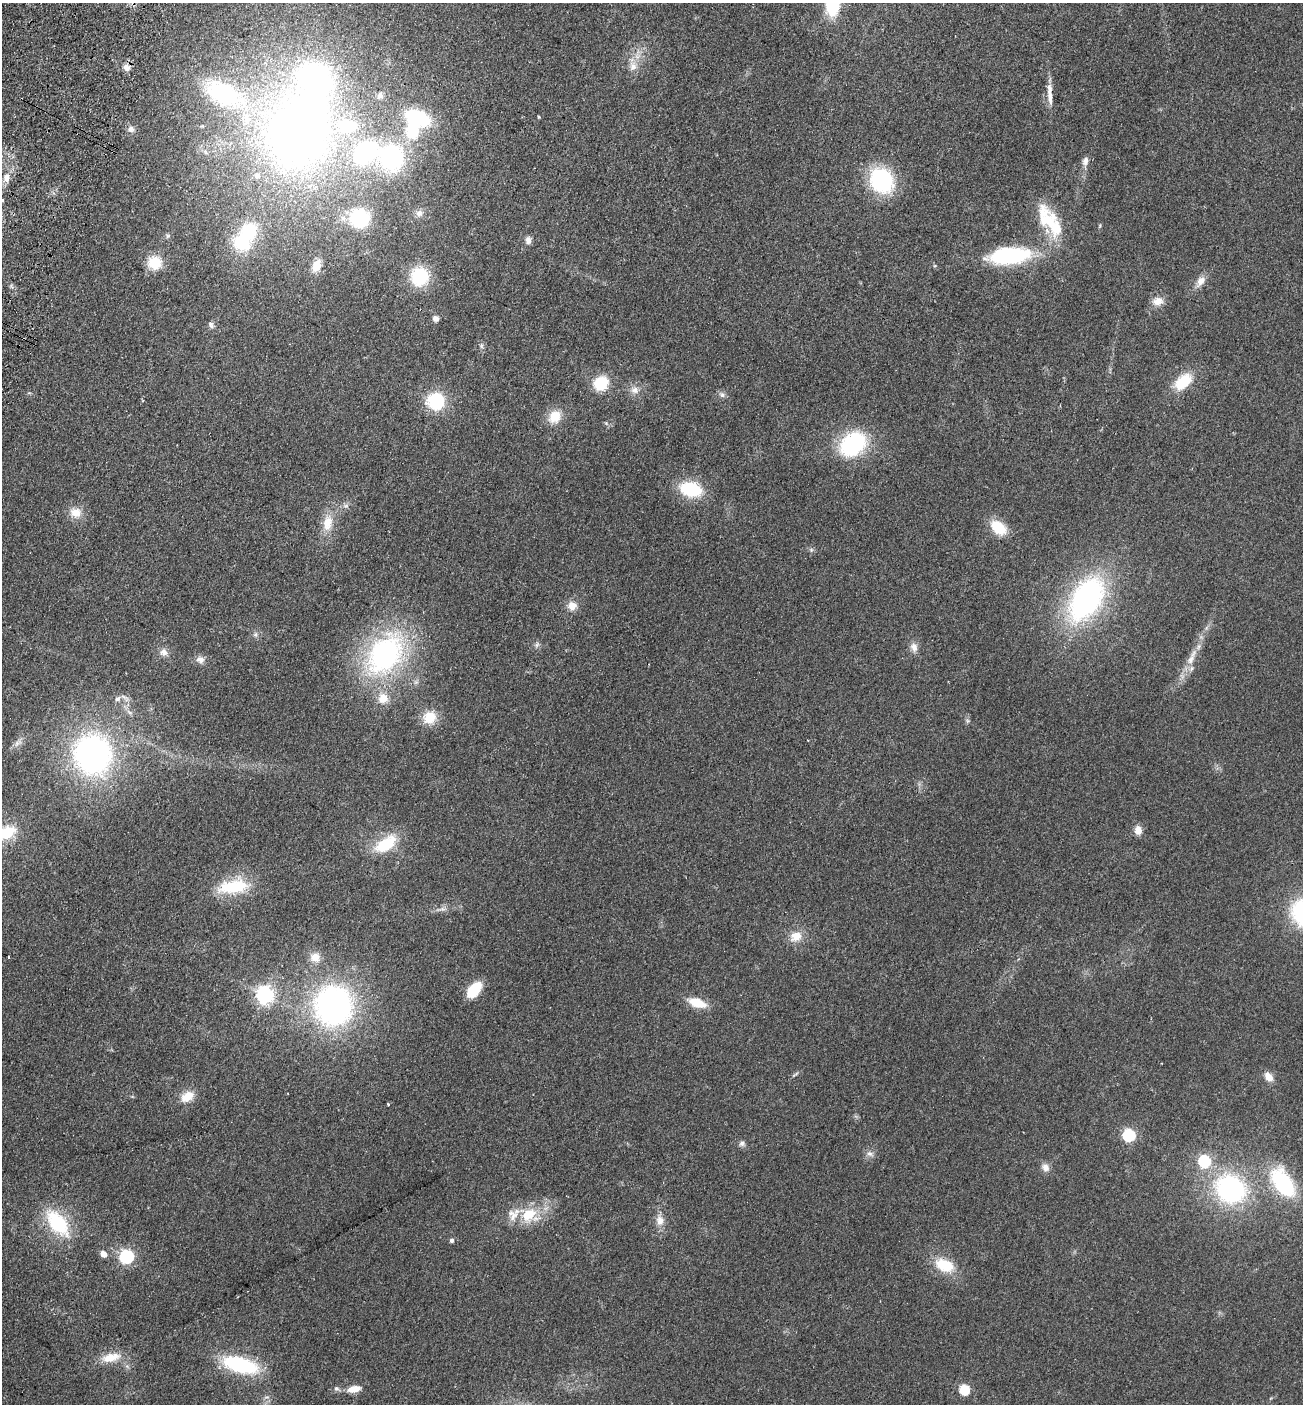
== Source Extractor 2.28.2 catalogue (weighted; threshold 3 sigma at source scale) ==
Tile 11 of 4 x 4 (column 3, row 3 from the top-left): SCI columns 2798-4098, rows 1430-2831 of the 5727 x 5663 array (HDU 1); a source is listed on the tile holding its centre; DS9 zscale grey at full resolution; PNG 1305 x 1406 px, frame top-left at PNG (2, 3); no overlay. Shown black and unused: <1% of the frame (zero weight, under 2 of 3 exposures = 3% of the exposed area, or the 3 px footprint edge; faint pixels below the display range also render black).
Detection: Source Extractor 2.28.2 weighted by HDU 2 'WHT'; one run over the whole footprint, this tile lists its part. Background 0.111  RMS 0.0093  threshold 0.042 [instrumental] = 3 sigma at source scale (4.5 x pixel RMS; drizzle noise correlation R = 1.50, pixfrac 1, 0.05/0.05 arcsec/px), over >= 5 px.
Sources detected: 110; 3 inside a brighter object's white glare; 3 cosmic-ray / hot-pixel residue — not listed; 10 inside a brighter listed object's ellipse — not listed separately; the other 94 listed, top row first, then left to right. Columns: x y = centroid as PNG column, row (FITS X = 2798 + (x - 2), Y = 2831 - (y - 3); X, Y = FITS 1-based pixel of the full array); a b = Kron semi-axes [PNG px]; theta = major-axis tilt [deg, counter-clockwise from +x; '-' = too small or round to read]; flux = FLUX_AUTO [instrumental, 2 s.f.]
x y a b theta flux
833 3 20 11 87 67
633 66 14 10 89 8.4
127 67 9 8 - 5.3
224 94 49 24 -27 130
1050 94 30 6 -86 11
380 95 9 8 - 3.3
539 117 4 3 - 0.82
418 118 24 14 -21 63
203 126 4 4 - 1.1
131 129 9 9 - 3.9
299 133 79 71 -83 620
392 157 22 21 - 120
1085 161 12 7 80 5.2
6 178 13 9 80 7.5
882 180 22 19 -54 100
3 200 4 2 - 1.1
419 213 10 10 - 4.9
359 218 16 15 - 74
1047 220 27 21 14 29
1100 225 6 3 73 0.97
249 231 21 20 - 42
168 236 6 5 - 1.6
528 240 9 7 -87 4.2
1007 255 31 12 6 130
155 263 15 14 - 22
316 266 13 9 67 12
419 277 18 16 -90 51
1200 281 16 9 56 7.8
1158 301 14 10 11 8.6
436 318 7 6 - 4.4
211 325 9 6 -67 2.6
1183 382 21 13 42 29
601 383 14 12 41 31
635 390 11 9 -8 6.4
722 395 8 7 - 3.1
436 401 14 14 - 56
555 417 17 14 49 17
606 423 5 5 - 1.2
853 444 26 19 37 92
691 489 18 12 -15 56
75 513 16 13 -8 11
327 523 23 13 80 17
998 527 15 10 -39 33
811 550 6 4 47 1.5
1086 599 43 25 58 220
572 606 10 10 - 9.5
256 634 6 4 72 1.7
537 644 8 5 59 2.1
914 647 12 9 -78 5.9
163 652 10 10 - 5.4
385 654 50 36 55 180
200 660 12 9 -23 5.2
1191 660 17 8 60 9.4
117 699 8 7 - 3.6
430 717 16 15 - 18
808 740 2 2 - 0.8
17 743 8 6 56 3.5
93 754 40 37 -74 250
1138 830 9 7 -85 8.4
7 832 19 13 25 28
385 844 26 14 33 37
233 887 36 15 7 45
442 909 9 4 -5 2.5
796 936 16 13 18 13
8 957 3 2 - 0.85
315 957 13 12 - 10
474 990 18 10 52 28
265 995 7 6 - 400
697 1003 21 10 -18 19
333 1006 38 36 -84 250
795 1074 13 2 30 1.6
1269 1077 12 8 -50 7.5
187 1096 16 11 34 14
388 1104 3 3 - 1.2
1129 1135 6 6 - 130
742 1144 8 7 - 2.7
869 1154 8 8 - 3.7
1204 1161 6 6 - 110
1045 1167 11 10 - 5.4
1283 1183 30 16 -56 90
1230 1189 32 27 -31 140
511 1213 10 9 - 5.3
529 1214 18 15 0 28
660 1221 14 11 -83 8.1
58 1223 34 18 -52 58
452 1240 5 4 - 3
103 1254 5 5 - 10
126 1256 6 6 - 180
945 1265 22 14 -23 29
111 1357 27 11 12 17
240 1365 29 13 -15 95
336 1388 7 6 - 2.4
354 1389 16 7 12 11
965 1389 6 5 - 57
Isophote crosses this tile's border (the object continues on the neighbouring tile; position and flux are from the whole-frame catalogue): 2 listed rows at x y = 833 3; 7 832